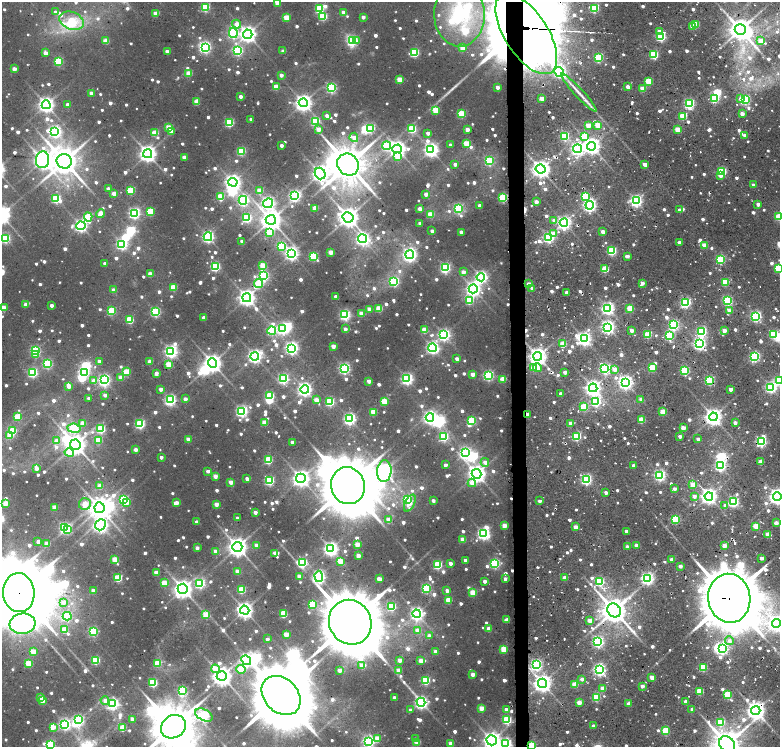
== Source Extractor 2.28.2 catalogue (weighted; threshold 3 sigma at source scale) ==
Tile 7 of 4 x 3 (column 3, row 2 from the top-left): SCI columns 3336-4891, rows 1500-2989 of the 6669 x 4479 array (HDU 1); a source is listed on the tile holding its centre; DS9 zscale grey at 2 x 2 block average (1 PNG px = mean of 2 x 2 image px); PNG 782 x 749 px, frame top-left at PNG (2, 2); each listed source drawn as its Kron ellipse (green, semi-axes under 4 px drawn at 4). Shown black and unused: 2% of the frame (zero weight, under 2 of 4 exposures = <1% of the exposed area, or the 3 px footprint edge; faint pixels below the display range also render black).
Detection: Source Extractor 2.28.2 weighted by HDU 2 'WHT'; one run over the whole footprint, this tile lists its part. Background 0.0642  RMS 0.016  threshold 0.0729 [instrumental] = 3 sigma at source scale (4.5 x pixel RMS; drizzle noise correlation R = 1.50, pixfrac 1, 0.0396/0.0396 arcsec/px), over >= 5 px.
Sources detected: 1377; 10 too faint to see at this stretch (2 x 2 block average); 45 inside a brighter object's white glare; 8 cosmic-ray / hot-pixel residue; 4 long thin detections or spike segments (spike, bleed or trail) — neither listed nor drawn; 1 coinciding with a brighter row at this scale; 15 inside a brighter listed object's ellipse — not listed separately; of the other 1294, all 500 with FLUX_AUTO >= 21.2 (the completeness limit of this list) listed and drawn (794 fainter detections not listed), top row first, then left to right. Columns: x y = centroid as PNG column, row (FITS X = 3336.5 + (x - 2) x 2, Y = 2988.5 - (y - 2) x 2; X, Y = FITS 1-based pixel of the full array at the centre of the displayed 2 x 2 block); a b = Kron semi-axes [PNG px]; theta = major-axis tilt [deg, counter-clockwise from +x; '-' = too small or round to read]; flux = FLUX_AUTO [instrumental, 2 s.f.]
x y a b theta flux
277 2 3 2 - 53
205 7 3 3 - 360
594 8 4 3 - 310
319 9 3 3 - 270
56 12 3 2 - 24
343 13 3 2 - 50
156 14 3 3 - 76
459 14 32 25 -88 400
323 16 3 3 - 200
286 17 3 3 - 110
363 17 2 2 - 29
72 21 13 8 -20 110
236 24 4 3 - 42
696 24 3 3 - 91
692 26 3 2 - 54
740 30 5 5 - 3900
659 31 3 3 - 26
233 33 5 4 - 520
248 34 4 4 - 2000
526 34 46 21 -57 7600
661 37 3 3 - 390
106 41 3 3 - 89
352 41 4 3 - 510
357 41 3 3 - 27
760 41 3 2 - 62
205 47 4 3 - 540
462 48 3 3 - 110
238 51 4 4 - 460
283 51 2 2 - 37
167 52 3 2 - 34
45 53 3 2 - 49
414 53 3 3 - 310
654 55 3 3 - 290
599 58 3 3 - 300
59 61 3 3 - 270
14 69 3 2 - 47
559 72 5 4 - 830
189 73 3 3 - 100
281 75 2 2 - 28
400 80 3 3 - 91
649 81 3 3 - 180
276 87 3 3 - 110
497 87 2 2 - 31
628 87 3 2 - 44
331 88 3 3 - 470
643 89 3 2 - 91
91 93 3 2 - 41
579 93 25 3 -47 41
241 96 2 2 - 24
542 98 3 2 - 59
714 98 3 3 - 360
741 99 3 3 - 36
745 100 3 3 - 510
196 102 3 3 - 94
303 103 4 4 - 2000
68 104 2 2 - 26
689 104 3 3 - 590
46 105 4 4 - 1700
435 110 3 3 - 150
461 114 3 3 - 210
742 114 3 2 - 45
327 116 3 2 - 33
683 116 3 3 - 170
251 119 2 2 - 27
315 121 3 3 - 260
229 123 3 3 - 310
588 125 3 3 - 80
598 125 3 3 - 100
169 128 3 3 - 110
370 128 3 3 - 330
318 129 3 3 - 45
412 129 3 3 - 260
467 130 3 2 - 50
678 130 3 3 - 120
55 131 4 4 - 810
171 131 3 3 - 45
155 133 3 3 - 91
428 133 2 2 - 24
745 135 2 2 - 23
564 136 3 3 - 360
584 136 4 3 - 130
354 137 4 3 - 43
466 144 3 3 - 150
281 145 2 2 - 24
450 145 2 2 - 24
387 146 4 4 - 270
592 146 4 4 - 2200
397 149 5 4 - 2000
577 149 4 4 - 940
431 150 4 4 - 1300
241 151 3 3 - 290
148 154 4 4 - 2200
398 156 4 3 - 100
184 157 3 2 - 48
43 160 8 6 84 2500
64 161 7 7 - 5900
489 161 3 3 - 320
455 164 2 2 - 21
645 164 3 2 - 35
348 165 11 10 - 9200
541 169 5 4 - 2700
722 172 3 3 - 350
320 174 6 5 - 2100
720 175 3 3 - 27
233 182 4 4 - 1500
753 185 2 2 - 28
108 189 2 2 - 31
131 190 3 3 - 220
260 190 3 3 - 72
114 194 2 2 - 50
426 194 3 2 - 32
295 196 4 4 - 770
585 196 3 3 - 200
220 197 3 3 - 130
503 198 3 3 - 340
56 199 3 3 - 340
243 200 4 4 - 620
636 201 4 3 - 910
536 202 2 2 - 39
268 203 5 4 - 1100
758 204 2 2 - 38
590 205 4 4 - 1100
479 206 3 2 - 27
315 208 3 3 - 64
458 208 3 3 - 360
420 209 3 3 - 59
680 210 2 2 - 23
150 211 3 3 - 190
101 213 4 3 - 72
134 213 4 3 - 790
430 214 3 3 - 110
88 217 5 3 - 200
348 217 5 5 - 3200
779 217 3 3 - 180
247 218 3 3 - 370
271 220 5 5 - 3300
554 220 3 3 - 24
420 223 2 2 - 22
564 223 4 4 - 1200
81 226 4 4 - 1000
432 231 2 2 - 31
269 232 4 3 - 120
461 232 3 2 - 40
603 232 3 2 - 37
554 233 4 3 - 36
208 237 4 4 - 830
549 237 3 3 - 640
5 238 3 3 - 380
363 239 4 4 - 1200
242 241 2 2 - 22
680 242 3 2 - 23
122 244 4 4 - 720
704 245 3 2 - 76
282 246 4 3 - 240
612 251 3 3 - 350
331 252 3 2 - 72
291 253 4 4 - 1200
410 255 4 4 - 1300
314 256 4 3 - 280
627 256 3 2 - 27
720 260 3 3 - 360
105 263 2 2 - 29
263 265 3 3 - 130
215 267 3 3 - 390
445 268 4 3 - 540
778 268 3 3 - 220
605 269 3 3 - 150
463 272 3 2 - 45
150 274 3 3 - 65
264 276 4 3 - 430
481 277 4 4 - 970
394 282 3 3 - 490
725 282 3 3 - 200
642 283 2 2 - 35
259 284 5 3 - 280
528 284 2 2 - 32
173 287 3 3 - 150
532 288 2 2 - 23
473 289 4 4 - 1400
114 290 2 2 - 39
566 293 2 2 - 39
336 296 2 2 - 23
247 298 4 4 - 2200
469 300 4 3 - 220
728 301 3 3 - 470
686 302 4 3 - 460
26 304 3 2 - 28
51 305 2 2 - 29
3 308 3 3 - 85
379 308 3 3 - 130
608 308 4 4 - 1000
630 308 3 3 - 150
369 309 3 2 - 54
111 311 3 3 - 230
730 311 3 2 - 39
155 312 3 3 - 460
361 314 3 3 - 62
345 315 3 3 - 610
756 316 3 3 - 690
204 318 3 2 - 39
130 320 3 3 - 210
674 325 3 3 - 600
608 327 4 4 - 1200
283 329 4 3 - 500
345 329 2 2 - 27
424 330 3 3 - 87
631 330 2 2 - 35
724 330 2 2 - 51
272 331 4 3 - 370
702 332 3 3 - 510
648 334 3 3 - 160
774 334 3 3 - 240
444 335 4 4 - 890
669 336 4 3 - 360
584 339 4 4 - 1300
563 344 3 3 - 110
699 344 4 4 - 930
333 346 3 2 - 57
292 348 4 4 - 1100
432 348 4 4 - 920
35 351 3 3 - 460
171 351 4 4 - 1100
36 355 4 3 - 36
255 356 4 4 - 1200
538 356 4 4 - 2300
755 356 3 3 - 570
457 359 3 2 - 26
99 361 3 3 - 22
150 362 3 2 - 56
212 363 5 4 - 2500
47 364 3 3 - 360
168 364 3 3 - 120
344 368 3 3 - 730
533 368 3 3 - 77
537 368 4 3 - 43
652 368 3 3 - 220
605 369 3 3 - 560
614 369 4 3 - 33
685 370 3 3 - 300
33 372 3 3 - 490
84 372 4 3 - 540
126 372 3 3 - 160
565 372 3 2 - 38
156 373 4 2 - 29
472 374 3 2 - 41
488 375 3 3 - 550
121 377 3 3 - 75
283 379 3 3 - 600
407 379 4 4 - 800
503 379 3 3 - 93
104 380 4 4 - 750
710 380 3 3 - 350
94 381 4 3 - 35
369 381 2 2 - 40
779 381 3 3 - 330
626 382 4 3 - 1300
69 386 3 3 - 37
771 387 4 3 - 720
593 388 4 4 - 1800
161 389 2 2 - 29
305 389 4 4 - 1400
731 389 2 2 - 40
560 394 2 2 - 23
105 395 3 3 - 25
270 396 3 3 - 240
89 398 2 2 - 22
185 399 3 2 - 27
641 399 2 2 - 35
170 400 4 3 - 750
316 400 3 3 - 59
384 401 3 3 - 140
596 401 4 3 - 550
330 402 3 3 - 340
584 407 3 3 - 200
242 411 4 4 - 820
373 412 3 3 - 140
663 412 3 3 - 110
527 414 3 2 - 24
17 417 3 3 - 150
430 417 4 4 - 1100
713 417 4 4 - 2200
350 419 4 4 - 890
472 420 3 3 - 250
641 420 3 2 - 120
83 423 3 3 - 64
264 423 3 3 - 94
570 423 2 2 - 35
735 423 2 2 - 31
140 424 3 3 - 440
74 428 7 4 -6 340
683 428 3 2 - 55
101 429 3 3 - 340
13 431 3 3 - 140
10 435 3 3 - 99
577 436 3 3 - 360
680 436 2 2 - 24
444 437 3 3 - 360
188 439 3 3 - 47
698 439 2 2 - 27
56 440 4 4 - 25
98 440 3 3 - 150
292 442 2 2 - 34
761 442 3 3 - 570
75 445 5 5 - 3400
136 450 3 2 - 36
69 453 5 4 - 71
465 453 4 3 - 690
161 457 2 2 - 22
268 460 3 3 - 250
485 462 4 3 - 42
761 462 2 2 - 73
445 465 2 2 - 27
633 466 2 2 - 25
720 466 4 3 - 730
36 468 3 2 - 36
208 471 2 2 - 23
384 471 11 7 85 1900
477 474 5 4 - 2300
660 475 3 3 - 750
215 476 3 3 - 55
301 478 5 4 - 2000
247 479 2 2 - 30
586 479 3 3 - 620
269 481 3 3 - 420
231 482 3 2 - 56
472 483 4 4 - 55
693 485 3 2 - 67
99 486 3 3 - 61
348 486 19 17 -73 17000
675 489 3 2 - 27
606 493 2 2 - 25
694 496 3 3 - 22
709 496 4 4 - 1800
777 497 4 4 - 2100
124 499 3 3 - 320
407 499 3 3 - 340
433 501 2 2 - 22
540 501 2 2 - 22
126 502 3 3 - 71
734 502 3 3 - 490
5 503 3 3 - 80
176 503 4 3 - 56
410 503 9 5 64 46
85 504 6 6 - 110
216 504 3 3 - 50
725 505 3 2 - 29
54 507 3 2 - 73
100 508 5 5 - 3200
255 512 2 2 - 31
237 518 2 2 - 21
675 519 3 3 - 300
389 520 3 3 - 63
196 522 2 2 - 26
776 523 2 2 - 46
100 525 6 5 - 1300
504 526 3 3 - 80
756 526 3 3 - 130
576 527 2 2 - 59
64 528 4 3 - 610
67 530 3 3 - 54
626 531 2 2 - 21
483 534 4 4 - 910
768 534 3 2 - 70
463 539 3 3 - 72
38 542 2 2 - 33
47 544 3 3 - 64
357 544 3 3 - 69
256 545 3 2 - 42
636 545 2 2 - 35
724 546 2 2 - 57
237 547 5 5 - 2900
627 547 2 2 - 26
197 548 2 2 - 37
331 549 4 4 - 1400
216 551 3 2 - 41
275 553 3 2 - 27
358 556 3 2 - 45
761 558 3 2 - 33
672 559 2 2 - 31
115 560 3 3 - 120
465 560 2 2 - 25
340 561 3 3 - 94
302 563 3 3 - 410
450 563 2 2 - 29
495 564 3 3 - 460
437 565 3 3 - 330
680 566 2 2 - 31
237 571 3 3 - 53
156 573 3 3 - 57
299 576 3 3 - 62
319 576 6 4 -87 1000
565 577 3 2 - 51
118 578 3 3 - 210
648 578 4 3 - 1000
379 579 3 2 - 58
505 579 2 2 - 21
485 581 2 2 - 26
600 581 3 3 - 380
164 583 3 3 - 110
200 583 4 3 - 480
426 588 3 3 - 410
183 589 5 5 - 2600
242 590 3 3 - 170
93 591 3 2 - 44
447 591 2 2 - 28
19 593 19 15 -85 23000
473 593 3 3 - 140
729 598 24 21 -81 22000
448 600 3 3 - 120
64 602 4 3 - 34
312 604 3 3 - 220
391 607 3 3 - 340
245 610 4 4 - 1900
614 610 7 6 - 5500
283 614 3 3 - 200
417 614 4 4 - 1200
206 615 3 3 - 110
67 616 4 4 - 260
507 620 3 2 - 51
590 620 3 2 - 47
350 622 23 21 -63 24000
776 623 4 4 - 1700
23 624 13 10 8 1300
488 629 3 3 - 46
64 630 3 3 - 100
418 630 3 3 - 49
93 631 3 3 - 380
286 634 3 3 - 76
429 636 3 2 - 42
267 639 2 2 - 27
729 641 4 4 - 22
598 642 3 3 - 760
722 648 4 3 - 750
503 649 3 3 - 140
33 652 3 3 - 94
435 652 3 2 - 35
95 660 3 3 - 320
246 660 5 4 - 1000
400 660 3 2 - 59
421 661 3 3 - 49
157 663 3 3 - 110
29 664 4 3 - 140
536 665 4 3 - 730
362 666 3 3 - 53
703 667 3 3 - 220
215 669 4 3 - 100
241 669 5 4 - 170
599 669 3 3 - 970
339 670 2 2 - 44
399 670 3 3 - 68
473 674 3 2 - 48
222 676 5 5 - 3100
652 678 3 2 - 72
582 679 2 2 - 27
426 680 3 3 - 280
153 683 3 3 - 330
542 683 4 4 - 2300
575 684 3 3 - 96
642 686 2 2 - 35
603 688 3 3 - 70
182 691 3 3 - 440
699 691 3 3 - 160
281 695 22 16 -45 23000
728 695 3 3 - 220
40 697 3 3 - 43
596 697 3 3 - 260
394 698 2 2 - 28
42 700 3 3 - 91
105 700 4 4 - 30
685 701 2 2 - 25
421 702 4 4 - 970
579 702 2 2 - 60
113 704 4 4 - 690
629 704 3 2 - 37
481 708 3 3 - 82
506 709 2 2 - 24
692 709 2 2 - 24
410 710 3 2 - 21
756 711 4 4 - 2400
204 715 9 5 -26 670
132 719 3 2 - 49
78 720 4 3 - 470
507 720 3 3 - 330
721 722 3 3 - 160
65 724 4 4 - 790
594 726 2 2 - 32
53 727 3 3 - 33
173 727 13 11 35 12000
122 728 3 3 - 110
666 731 3 3 - 230
377 738 3 3 - 82
416 739 2 2 - 23
492 740 5 5 - 2400
368 741 4 4 - 870
417 742 3 3 - 89
451 743 3 3 - 58
51 744 4 3 - 240
506 744 4 4 - 700
727 744 8 7 - 6400
531 745 3 3 - 180
Overlapping masked pixels (flux is a lower limit): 9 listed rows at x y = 526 34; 649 81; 710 380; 527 414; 761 442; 19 593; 729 598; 756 711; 531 745
Isophote crosses this tile's border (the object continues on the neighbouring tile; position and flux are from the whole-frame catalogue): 17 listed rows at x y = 277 2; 459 14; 526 34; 779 217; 5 238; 778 268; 3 308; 779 381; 777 497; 776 623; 173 727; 492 740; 368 741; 51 744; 506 744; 727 744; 531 745